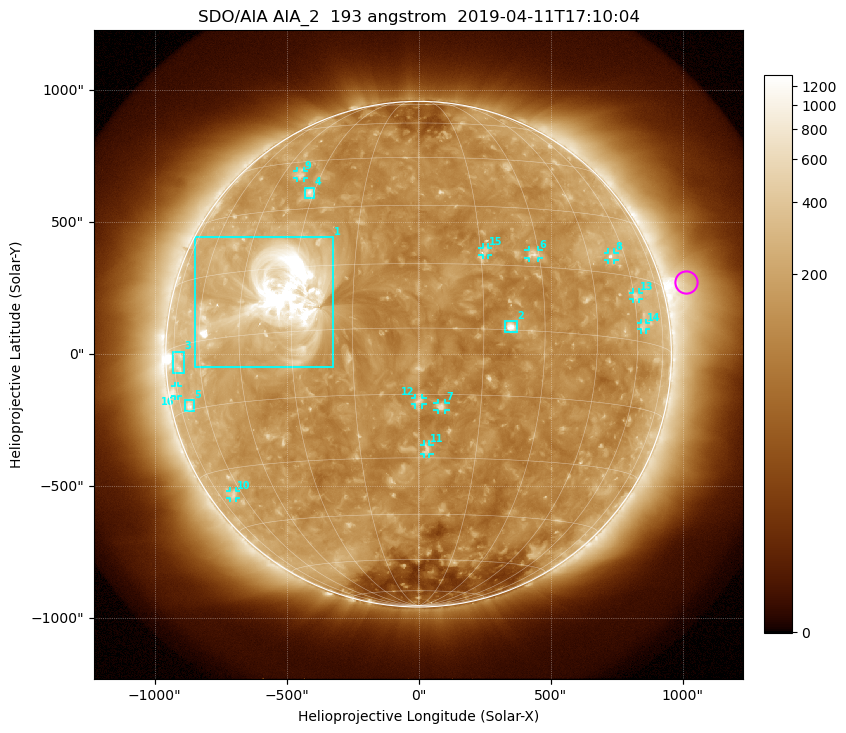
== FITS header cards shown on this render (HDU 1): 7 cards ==
TELESCOP= 'SDO/AIA'
INSTRUME= 'AIA_2'
WAVELNTH=                  193
WAVEUNIT= 'angstrom'
DATE-OBS= '2019-04-11T17:10:04.84'
CTYPE1  = 'HPLN-TAN'
CTYPE2  = 'HPLT-TAN'

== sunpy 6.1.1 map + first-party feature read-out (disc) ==
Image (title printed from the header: SDO/AIA AIA_2  193 angstrom  2019-04-11T17:10:04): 1024 x 1024 px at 2.4 arcsec/px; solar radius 958 arcsec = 399 px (full disc in frame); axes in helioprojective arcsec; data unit not stated in the header (colour bar unlabelled)
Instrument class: DISC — disc imager (sunpy class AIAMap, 193 A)
Bright regions (active regions / flare kernels): reference = the median radial profile (limb darkening/brightening removed); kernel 9 px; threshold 5 sigma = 215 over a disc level ~131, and >= 1.15x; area >= 12 px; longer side >= 10 px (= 24 arcsec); searched inside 0.97 R_sun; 16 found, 16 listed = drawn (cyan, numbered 1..; 11 of them under ~33 arcsec drawn as corner ticks so the feature stays visible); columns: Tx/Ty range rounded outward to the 5 arcsec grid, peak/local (2 s.f.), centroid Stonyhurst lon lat
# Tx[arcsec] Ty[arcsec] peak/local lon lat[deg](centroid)
1 -850..-325 -50..445 27 -33 +8
2 325..375 85..125 9.1 +22 +1
3 -930..-890 -70..10 2.9 -72 -4
4 -430..-395 590..630 5.4 -31 +35
5 -885..-850 -215..-175 4 -69 -14
6 415..455 365..395 4.2 +29 +18
7 70..100 -210..-185 5.2 +5 -18
8 715..745 355..385 3.7 +54 +19
9 -460..-435 665..695 3.3 -38 +41
10 -715..-690 -545..-515 2.8 -65 -36
11 20..40 -380..-340 3.2 +2 -28
12 -15..15 -190..-165 3.5 +0 -17
13 810..835 205..235 2.8 +61 +10
14 840..865 90..120 2.7 +63 +4
15 240..265 375..405 3.1 +16 +18
16 -925..-910 -160..-120 2.6 -76 -10
Off-limb structures (1.02-1.3 R_sun): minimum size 162 px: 4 found; the strongest spans PA ~260..325 deg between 1.02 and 1.3 R_sun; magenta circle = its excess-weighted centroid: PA ~285 deg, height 1.09 R_sun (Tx ~1010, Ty ~270 arcsec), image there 3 x the reference